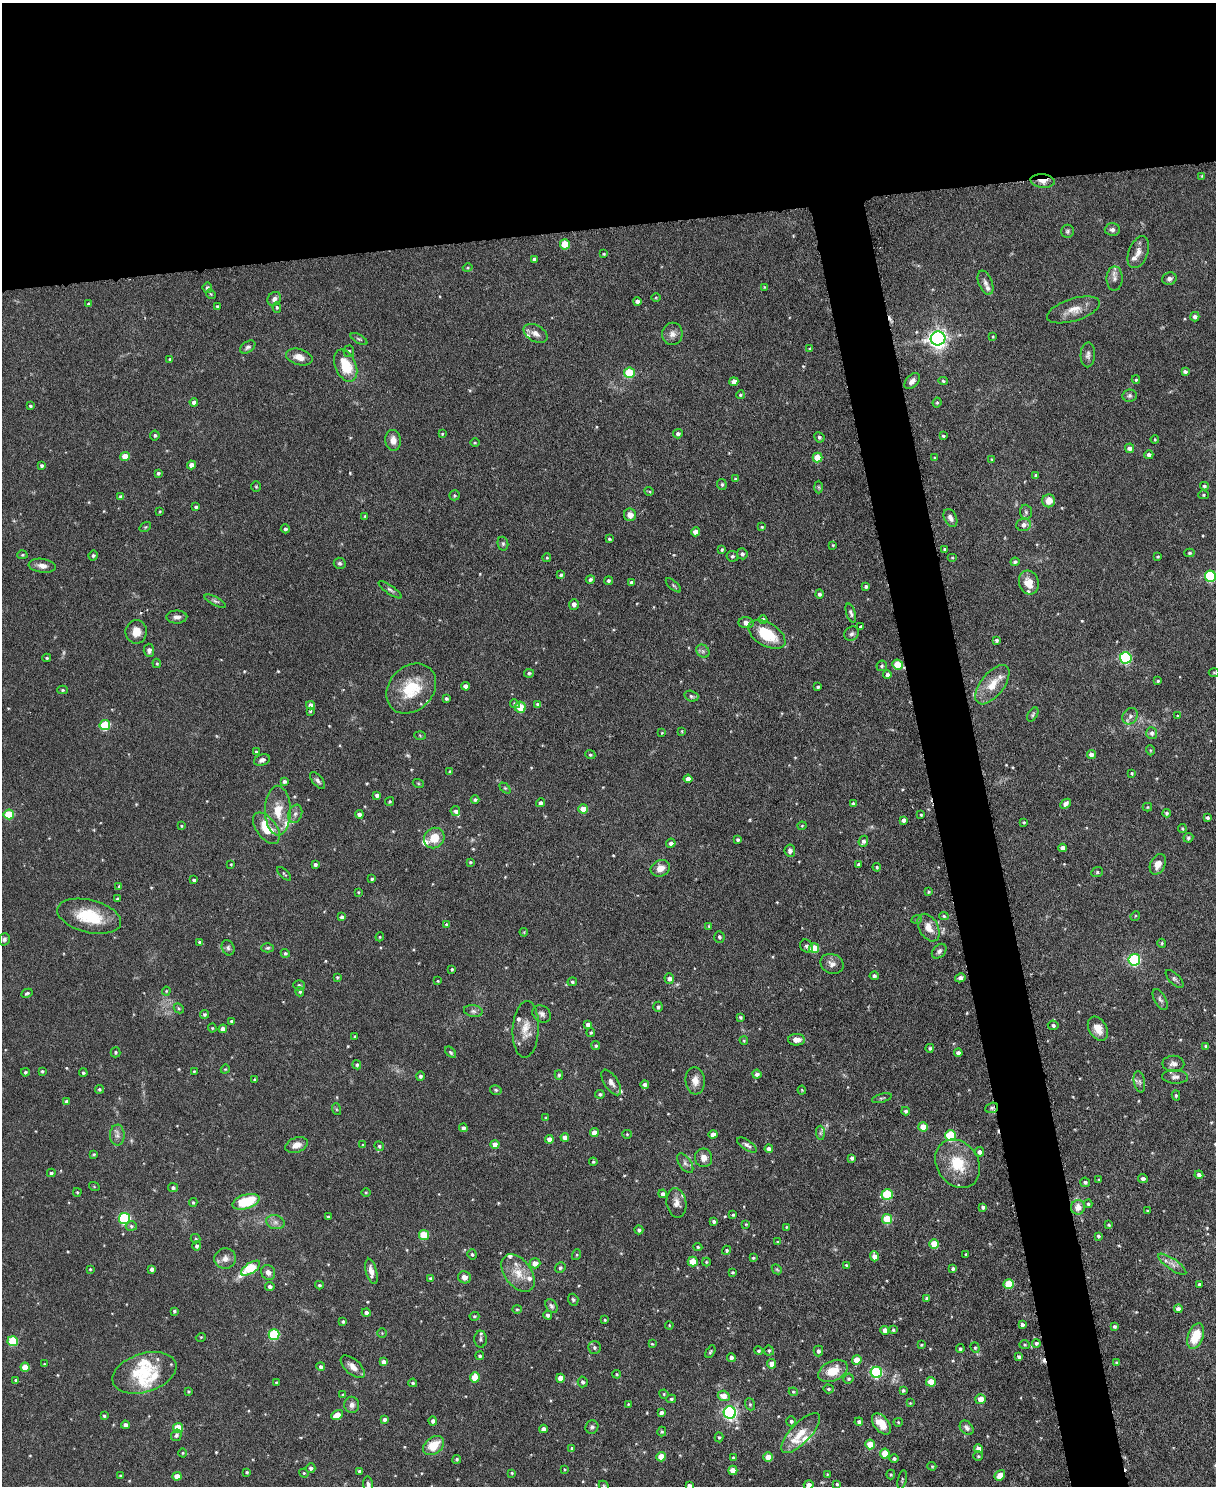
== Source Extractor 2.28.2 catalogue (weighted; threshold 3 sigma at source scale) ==
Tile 2 of 4 x 3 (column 2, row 1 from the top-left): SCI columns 1217-2430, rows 3104-4587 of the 4863 x 4840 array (HDU 1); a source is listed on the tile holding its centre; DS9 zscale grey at full resolution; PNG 1218 x 1488 px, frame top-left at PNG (2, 3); each listed source drawn as its Kron ellipse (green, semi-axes under 4 px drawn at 4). Shown black and unused: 19% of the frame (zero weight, under 3 of 6 exposures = <1% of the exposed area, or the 3 px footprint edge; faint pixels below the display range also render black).
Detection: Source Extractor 2.28.2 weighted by HDU 2 'WHT'; one run over the whole footprint, this tile lists its part. Background 0.124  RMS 0.0043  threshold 0.0176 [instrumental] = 3 sigma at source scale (4.09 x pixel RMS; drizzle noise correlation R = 1.36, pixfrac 0.8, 0.05/0.05 arcsec/px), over >= 5 px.
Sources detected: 575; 3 too faint to see at this stretch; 3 cosmic-ray / hot-pixel residue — neither listed nor drawn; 23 inside a brighter listed object's ellipse — not listed separately; of the other 546, all 500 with FLUX_AUTO >= 0.345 (the completeness limit of this list) listed and drawn (46 fainter detections not listed), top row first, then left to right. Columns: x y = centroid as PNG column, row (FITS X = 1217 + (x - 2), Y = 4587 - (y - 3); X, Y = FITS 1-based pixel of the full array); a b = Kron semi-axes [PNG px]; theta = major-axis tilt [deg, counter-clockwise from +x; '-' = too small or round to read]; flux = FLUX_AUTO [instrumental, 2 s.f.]
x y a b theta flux
1202 176 4 4 - 0.37
1043 181 12 6 -6 3.3
1112 229 7 6 - 1.3
1067 231 6 6 - 0.79
565 244 5 5 - 11
1138 252 17 9 68 3
604 254 4 4 - 0.45
534 259 4 3 - 0.93
468 268 5 4 - 0.48
1114 278 12 8 89 2.1
1169 279 7 6 - 1.4
985 283 13 7 -68 1.7
764 287 3 3 - 0.35
207 288 5 4 - 1
211 294 5 4 - 0.5
656 297 5 3 - 0.36
274 299 7 6 - 1.5
637 301 4 4 - 1.7
88 304 3 3 - 0.66
217 306 3 3 - 0.54
277 307 5 4 - 0.64
1073 310 27 11 17 5.4
1195 317 4 4 - 1.3
536 333 13 8 -31 2.6
672 334 11 10 - 2.4
993 337 4 3 - 0.39
938 338 7 7 - 210
359 339 9 4 -31 0.7
248 347 8 5 35 1
810 349 4 3 - 0.49
349 351 6 5 - 0.88
1088 355 12 7 87 1.6
299 357 13 8 -17 3.9
170 359 4 4 - 0.54
346 366 17 10 -66 12
1185 372 4 4 - 0.99
629 373 5 5 - 17
1136 380 4 3 - 0.53
912 381 9 6 48 1.9
943 381 5 4 - 0.64
734 382 4 4 - 3.1
740 395 4 4 - 0.62
1129 396 7 6 - 0.89
194 402 4 4 - 1.4
937 402 5 3 - 0.51
30 406 4 3 - 0.55
442 434 4 3 - 0.44
678 434 5 4 - 1.2
155 435 5 5 - 0.78
943 436 3 3 - 0.47
819 437 5 5 - 0.87
1155 439 4 3 - 0.4
393 440 10 8 -86 3.1
475 443 5 3 - 0.38
1130 448 5 4 - 1.9
1149 455 4 4 - 1.3
125 456 4 4 - 6.5
818 457 5 5 - 9.2
935 458 4 3 - 0.48
992 459 4 3 - 0.42
42 465 4 3 - 0.81
192 465 4 4 - 2.5
158 473 4 4 - 0.78
1036 475 3 3 - 0.74
736 479 4 4 - 0.75
722 484 5 4 - 0.82
1204 486 4 4 - 0.74
256 487 5 5 - 0.48
819 487 6 4 -88 0.56
649 491 5 3 - 0.39
454 495 5 5 - 0.6
1203 495 5 4 - 0.53
121 497 4 4 - 1.3
1049 501 6 6 - 4
196 507 4 3 - 0.73
160 511 4 3 - 0.37
1026 512 7 6 - 0.98
630 515 6 6 - 3
365 516 3 3 - 0.52
950 518 9 6 -63 1.9
1024 525 7 6 - 1.9
145 527 6 4 34 0.5
762 527 4 4 - 0.42
285 529 4 4 - 1
695 532 4 4 - 3.2
609 539 4 4 - 0.56
503 544 7 5 -77 0.7
833 545 3 3 - 0.38
944 549 3 2 - 0.45
722 550 3 3 - 0.61
1189 553 5 4 - 0.53
742 554 5 5 - 1.2
22 555 5 4 - 0.55
93 555 5 4 - 0.78
732 556 6 5 - 0.85
1158 557 3 3 - 0.45
547 558 4 4 - 0.45
952 558 5 3 - 0.34
1015 562 4 4 - 0.96
340 563 6 5 - 0.85
42 566 13 7 -7 2.5
561 575 4 4 - 0.72
1210 576 5 5 - 36
590 579 4 4 - 0.82
608 581 4 4 - 0.8
631 582 4 3 - 1.1
1029 583 12 9 -73 5.1
673 585 9 4 -40 0.7
866 586 4 3 - 0.92
390 590 14 3 -35 0.99
819 594 4 4 - 1.2
215 601 12 4 -26 1
574 604 5 4 - 1.5
851 613 10 4 -71 1
177 617 10 6 0 1.7
763 619 4 4 - 1.1
746 623 8 5 -4 1.9
861 626 3 3 - 0.64
136 632 12 10 88 4.1
767 634 20 11 -30 15
852 634 8 6 41 1.2
996 640 3 3 - 0.88
149 650 6 5 - 1.4
703 651 7 6 - 1.2
47 658 4 3 - 0.57
1126 658 6 5 - 46
157 663 5 4 - 0.47
898 665 5 5 - 11
882 666 5 5 - 0.69
1214 672 5 3 - 0.35
529 673 5 4 - 0.75
887 675 4 4 - 1.4
1158 681 4 3 - 0.53
992 685 23 11 52 7.1
466 686 4 4 - 2.7
818 687 3 3 - 0.77
411 689 27 22 46 16
62 690 5 4 - 0.61
691 696 7 5 -17 0.86
446 698 4 3 - 0.67
515 704 5 4 - 0.72
538 704 4 3 - 1
310 705 4 4 - 2
520 707 5 5 - 7.3
310 711 3 3 - 0.47
1033 715 8 4 58 0.68
1130 716 8 7 - 1.5
1178 716 3 3 - 0.41
105 725 5 5 - 21
682 731 3 3 - 0.4
662 733 4 3 - 0.38
1152 733 6 5 - 1.3
420 735 6 4 -3 0.47
1150 750 5 3 - 0.36
256 752 4 3 - 0.47
1091 754 5 4 - 1.9
590 755 5 4 - 0.61
262 760 8 5 22 1.6
450 772 4 4 - 0.79
1132 773 4 3 - 0.45
688 779 4 4 - 2.2
284 781 4 3 - 0.91
318 781 10 5 -51 1.2
418 783 6 3 -19 0.44
505 788 6 4 -44 0.5
377 795 4 4 - 1.3
475 800 4 4 - 0.89
390 801 4 4 - 0.45
540 803 4 4 - 1.4
853 804 3 3 - 0.86
1065 804 6 4 44 1.5
1147 807 4 4 - 0.45
583 809 5 4 - 5.8
278 811 25 13 -89 8.9
455 811 5 5 - 1.1
1167 813 4 4 - 0.8
9 814 5 5 - 16
295 814 9 6 70 1.4
359 814 4 4 - 1.7
921 815 3 2 - 0.41
1208 818 4 4 - 0.82
904 820 4 4 - 1.2
1024 822 3 3 - 0.46
181 826 4 3 - 0.38
802 826 4 4 - 0.41
266 828 18 10 -54 11
1182 829 4 3 - 0.41
434 838 11 9 44 6.5
1188 838 5 4 - 0.75
738 840 4 3 - 0.71
863 841 6 4 68 1.3
671 843 4 4 - 1.5
1063 848 4 4 - 2.1
790 851 6 5 - 1.5
470 862 4 3 - 0.52
231 864 3 3 - 0.38
315 864 4 4 - 1
858 864 3 3 - 0.7
1158 864 11 7 65 3.2
877 867 4 4 - 0.56
660 868 10 8 26 3.8
1097 872 6 4 23 0.57
284 874 9 3 -43 0.48
372 879 3 3 - 0.54
194 880 4 3 - 0.95
119 886 4 4 - 0.47
358 892 3 3 - 0.35
929 892 3 3 - 0.52
117 899 3 3 - 0.68
89 916 33 16 -14 17
944 916 5 4 - 0.59
1135 916 5 4 - 0.44
342 917 4 4 - 1.3
917 919 5 3 - 0.42
446 924 4 3 - 0.48
709 926 4 4 - 0.49
929 928 15 9 -60 4.3
524 932 4 3 - 0.35
380 937 4 4 - 0.44
719 937 6 5 - 0.86
4 939 6 5 - 0.96
199 942 4 3 - 0.53
1162 943 4 4 - 0.49
806 946 7 6 - 1
228 948 8 6 -69 0.99
268 948 6 4 2 0.62
814 948 5 5 - 12
939 951 8 6 45 1.3
285 953 5 4 - 0.63
1134 960 6 5 - 54
832 964 12 9 -22 2.4
452 969 3 3 - 0.53
874 976 4 4 - 0.8
337 977 3 3 - 0.49
669 978 5 4 - 1.5
960 978 5 4 - 1.5
1175 979 11 5 -45 1.1
438 981 3 2 - 0.37
572 982 5 4 - 0.73
299 985 6 5 - 0.69
166 991 4 4 - 0.41
300 992 4 4 - 0.6
27 993 6 3 28 0.66
1160 999 11 5 -61 1.3
658 1007 5 4 - 0.89
179 1008 5 4 - 0.58
473 1011 9 6 -10 1.3
204 1014 4 4 - 0.69
542 1014 10 8 -34 1.8
740 1017 3 3 - 0.65
232 1021 4 3 - 0.81
588 1024 4 4 - 1.7
1053 1025 5 5 - 0.99
212 1028 4 4 - 0.47
223 1029 4 4 - 2.3
526 1029 28 13 87 6.2
1098 1029 13 8 -58 4.3
591 1032 4 4 - 0.58
355 1037 4 3 - 0.47
744 1040 4 3 - 0.46
796 1040 8 5 0 2.8
596 1046 4 4 - 0.68
1206 1046 4 3 - 0.72
930 1048 4 4 - 0.58
116 1052 5 5 - 0.6
451 1052 7 4 -46 0.68
958 1053 4 4 - 1.6
1173 1064 11 8 -2 2
357 1065 4 4 - 0.78
225 1069 4 4 - 0.39
42 1071 3 3 - 0.54
194 1071 3 2 - 0.38
25 1072 4 4 - 0.64
83 1073 4 4 - 0.69
757 1074 4 4 - 1.3
559 1075 5 4 - 0.68
420 1076 4 4 - 0.87
1175 1077 13 6 -3 1.8
254 1079 3 3 - 0.43
695 1081 14 9 -85 3.3
611 1082 14 7 -56 2.2
1139 1082 11 5 -79 1.3
645 1084 4 4 - 1.4
99 1089 4 4 - 0.68
496 1090 6 4 -16 0.63
802 1090 4 4 - 0.38
600 1094 5 4 - 0.69
1176 1096 5 4 - 0.6
882 1098 10 3 15 0.56
67 1102 4 4 - 1
992 1108 6 5 - 0.8
336 1109 6 4 -71 0.46
905 1111 4 4 - 0.99
546 1118 4 4 - 0.51
923 1127 5 4 - 6.5
463 1128 4 4 - 1.2
594 1132 4 4 - 3.3
820 1133 7 4 -88 0.81
627 1134 4 4 - 0.43
713 1134 4 4 - 2.7
117 1135 10 7 -89 1.9
950 1136 5 5 - 28
565 1137 4 4 - 2.5
549 1139 4 4 - 2.6
495 1144 4 4 - 3
297 1145 11 7 21 3
363 1145 3 3 - 0.41
747 1145 11 5 -34 1.3
379 1146 5 4 - 0.67
769 1149 4 4 - 1.6
979 1152 5 5 - 1.3
94 1154 3 3 - 0.48
704 1158 9 8 - 2.7
852 1158 4 3 - 1.1
593 1162 4 4 - 0.54
685 1163 11 6 -54 1.3
958 1164 26 20 -55 14
51 1173 4 4 - 0.82
1199 1175 4 4 - 1.3
1099 1179 4 3 - 0.42
1143 1179 5 4 - 1.2
1085 1182 5 4 - 0.77
94 1186 5 3 - 0.36
173 1188 5 4 - 0.9
77 1192 4 3 - 0.46
366 1192 4 3 - 0.37
663 1194 4 4 - 1.5
887 1194 5 5 - 22
193 1202 4 4 - 0.51
246 1202 14 7 16 16
676 1203 15 10 -82 3.1
1088 1204 4 4 - 0.69
983 1207 4 3 - 1
1078 1207 7 7 - 3.6
1148 1211 3 3 - 0.42
733 1215 3 3 - 0.56
328 1217 4 4 - 0.48
125 1218 5 5 - 53
887 1219 5 5 - 14
714 1221 4 3 - 0.92
275 1222 9 7 -15 1.7
746 1224 4 3 - 0.38
1109 1225 3 3 - 0.47
131 1226 5 4 - 0.74
786 1227 4 3 - 0.42
639 1230 4 4 - 0.84
424 1235 5 5 - 14
1098 1236 4 3 - 0.66
195 1239 5 4 - 0.59
777 1242 4 3 - 0.45
934 1244 5 5 - 9.3
197 1246 4 4 - 1.1
698 1247 4 4 - 0.55
727 1250 5 4 - 0.63
472 1254 5 4 - 0.69
966 1254 3 2 - 0.38
576 1255 5 3 - 0.4
874 1256 5 4 - 3
753 1258 4 4 - 0.53
225 1259 11 10 - 2.7
693 1262 5 5 - 7.7
706 1262 4 4 - 0.45
535 1263 5 5 - 3.3
1172 1264 17 5 -35 2.4
846 1265 3 3 - 0.51
251 1268 11 5 33 22
560 1268 5 5 - 0.62
90 1269 4 3 - 0.4
152 1269 4 4 - 1.3
777 1269 5 4 - 0.51
953 1269 4 3 - 0.83
371 1271 13 5 -75 2.5
268 1272 8 6 -55 2.1
733 1272 3 2 - 0.52
518 1273 21 13 -52 6.9
464 1277 6 6 - 2.1
431 1279 4 3 - 1
1009 1284 5 5 - 14
1199 1284 3 3 - 0.69
319 1285 4 3 - 0.6
270 1286 5 4 - 1.2
927 1298 4 3 - 1.1
573 1300 6 5 - 0.66
551 1306 7 5 -57 0.97
517 1309 4 4 - 0.49
1178 1309 4 4 - 1.3
174 1311 3 3 - 0.53
366 1312 4 4 - 1.3
548 1315 4 4 - 1.1
474 1316 5 4 - 0.52
605 1320 3 3 - 0.52
343 1321 4 3 - 0.67
669 1325 4 3 - 0.42
1022 1325 4 4 - 1.3
1114 1326 3 3 - 0.77
885 1330 4 4 - 3.2
893 1330 4 4 - 0.54
382 1333 5 5 - 0.44
274 1334 5 5 - 27
1196 1336 13 7 69 9.2
201 1337 5 3 - 0.35
480 1339 8 6 89 1
13 1341 5 5 - 17
1036 1343 4 4 - 0.93
652 1344 4 3 - 0.41
921 1345 4 3 - 0.45
1025 1345 5 4 - 0.48
594 1347 6 6 - 0.79
975 1348 5 4 - 0.63
960 1349 4 4 - 0.68
759 1351 4 4 - 0.65
769 1351 5 5 - 0.72
818 1351 5 5 - 0.94
710 1352 7 4 62 0.61
480 1356 4 4 - 0.63
1019 1357 4 4 - 1.4
731 1358 4 4 - 1.3
857 1360 5 4 - 5.7
384 1362 4 4 - 1.8
1116 1362 4 3 - 0.44
44 1364 3 3 - 0.36
772 1364 5 4 - 2.7
25 1367 4 4 - 7.3
321 1367 4 4 - 0.99
353 1367 15 7 -41 3.1
833 1371 16 10 25 7.8
876 1372 6 5 - 47
144 1373 33 19 18 13
617 1374 4 3 - 0.4
475 1377 5 4 - 9.4
560 1378 4 4 - 3.6
848 1379 5 4 - 0.75
16 1380 4 3 - 0.62
276 1382 3 2 - 0.36
583 1382 5 5 - 0.94
931 1382 5 4 - 7.2
413 1383 4 4 - 0.6
828 1389 5 4 - 0.54
903 1390 3 3 - 0.69
188 1391 3 3 - 0.48
793 1392 4 4 - 0.51
664 1394 5 4 - 0.49
343 1395 4 3 - 0.77
724 1396 6 5 - 3.9
671 1399 5 4 - 0.7
981 1399 5 5 - 4
910 1403 3 3 - 0.35
628 1404 3 3 - 0.37
750 1404 6 5 - 0.64
352 1405 8 7 - 1.8
661 1413 4 3 - 1.3
730 1413 6 6 - 88
337 1415 6 4 30 4.4
104 1416 4 3 - 0.58
385 1419 4 4 - 1.4
433 1421 4 4 - 1.1
791 1421 5 5 - 0.93
859 1422 4 4 - 1.2
898 1422 4 4 - 0.49
881 1424 12 7 -50 6
125 1425 4 4 - 1.7
592 1427 7 6 - 0.91
178 1428 5 5 - 13
967 1428 8 6 -49 1.4
543 1429 4 4 - 2
662 1432 5 4 - 0.49
801 1433 26 10 46 7.2
176 1435 6 5 - 1.1
719 1437 5 4 - 0.62
870 1444 5 5 - 7.9
434 1446 11 8 38 7.9
572 1448 4 4 - 0.53
978 1449 4 4 - 3.3
183 1453 4 3 - 0.38
885 1453 5 5 - 7.2
978 1456 4 4 - 0.51
661 1457 5 4 - 5.3
768 1457 4 4 - 4
733 1458 4 4 - 0.65
894 1458 4 4 - 0.82
457 1459 4 4 - 0.69
932 1466 4 3 - 0.46
311 1468 5 4 - 1.2
564 1469 3 3 - 0.4
733 1470 4 4 - 5
359 1471 3 3 - 0.7
247 1472 3 3 - 0.54
304 1473 4 4 - 0.42
512 1473 4 3 - 0.45
827 1474 4 3 - 0.38
891 1475 5 4 - 0.44
1000 1475 6 4 51 4.3
120 1476 3 2 - 0.4
177 1476 4 4 - 3.2
902 1480 10 3 77 0.61
837 1484 4 4 - 0.51
368 1485 8 5 -82 1.3
689 1485 4 4 - 1.1
809 1485 5 4 - 2.2
604 1486 6 4 -45 0.49
Overlapping masked pixels (flux is a lower limit): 3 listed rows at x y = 1043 181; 898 665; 992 1108
Isophote crosses this tile's border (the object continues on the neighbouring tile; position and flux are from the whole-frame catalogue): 5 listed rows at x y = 1210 576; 368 1485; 689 1485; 809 1485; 604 1486